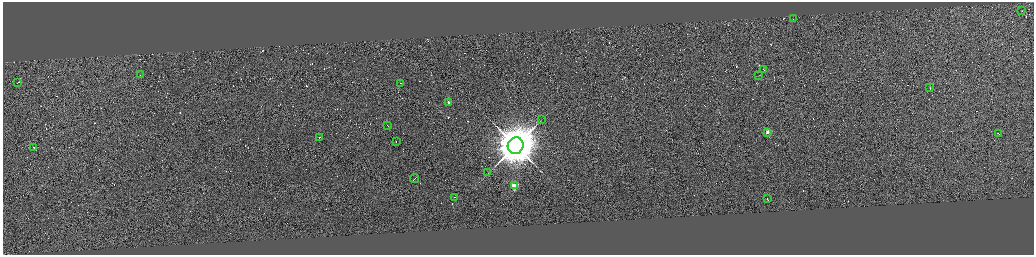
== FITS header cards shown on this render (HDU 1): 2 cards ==
NAXIS1  =                 4125
NAXIS2  =                 1010

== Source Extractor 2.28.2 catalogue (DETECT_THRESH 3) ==
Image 4125 x 1010 px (HDU 1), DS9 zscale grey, zoomed out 1/4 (1 PNG px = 4 x 4 image px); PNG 1036 x 257 px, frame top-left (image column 3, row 1010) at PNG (3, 2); each listed source drawn as its Kron ellipse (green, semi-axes under 4 px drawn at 4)
Background -0.263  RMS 3.9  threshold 11.7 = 3 sigma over >= 5 px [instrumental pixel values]
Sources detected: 434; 412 cannot appear on this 1/4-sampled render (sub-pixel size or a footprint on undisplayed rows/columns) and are neither listed nor drawn; the other 22 listed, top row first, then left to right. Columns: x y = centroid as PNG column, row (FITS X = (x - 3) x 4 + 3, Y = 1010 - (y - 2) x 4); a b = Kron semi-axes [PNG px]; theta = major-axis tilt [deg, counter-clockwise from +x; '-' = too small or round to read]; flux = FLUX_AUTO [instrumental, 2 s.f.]
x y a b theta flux
1022 11 2 1 - 1.5e+03
793 19 2 1 - 1.5e+04
764 70 2 1 - 7.8e+03
140 75 2 1 - 8.5e+03
759 76 2 1 - 7.4e+02
18 82 3 1 - 3.1e+04
400 83 2 1 - 1.1e+04
930 88 2 1 - 1.4e+04
449 102 2 1 - 2.6e+04
541 120 3 1 - 3.8e+02
387 126 2 1 - 3.2e+04
767 132 2 1 - 3.3e+04
998 134 2 1 - 2.6e+04
319 137 2 1 - 8.2e+03
396 142 2 1 - 1.4e+04
516 146 8 7 - 1.1e+07
34 147 3 1 - 3.2e+04
488 173 2 1 - 5.5e+02
415 179 4 1 - 3.6e+04
514 186 2 2 - 1.4e+05
455 197 2 1 - 1.2e+04
767 199 2 1 - 1.9e+04
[412 sub-pixel or undisplayed-footprint detections neither listed nor drawn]